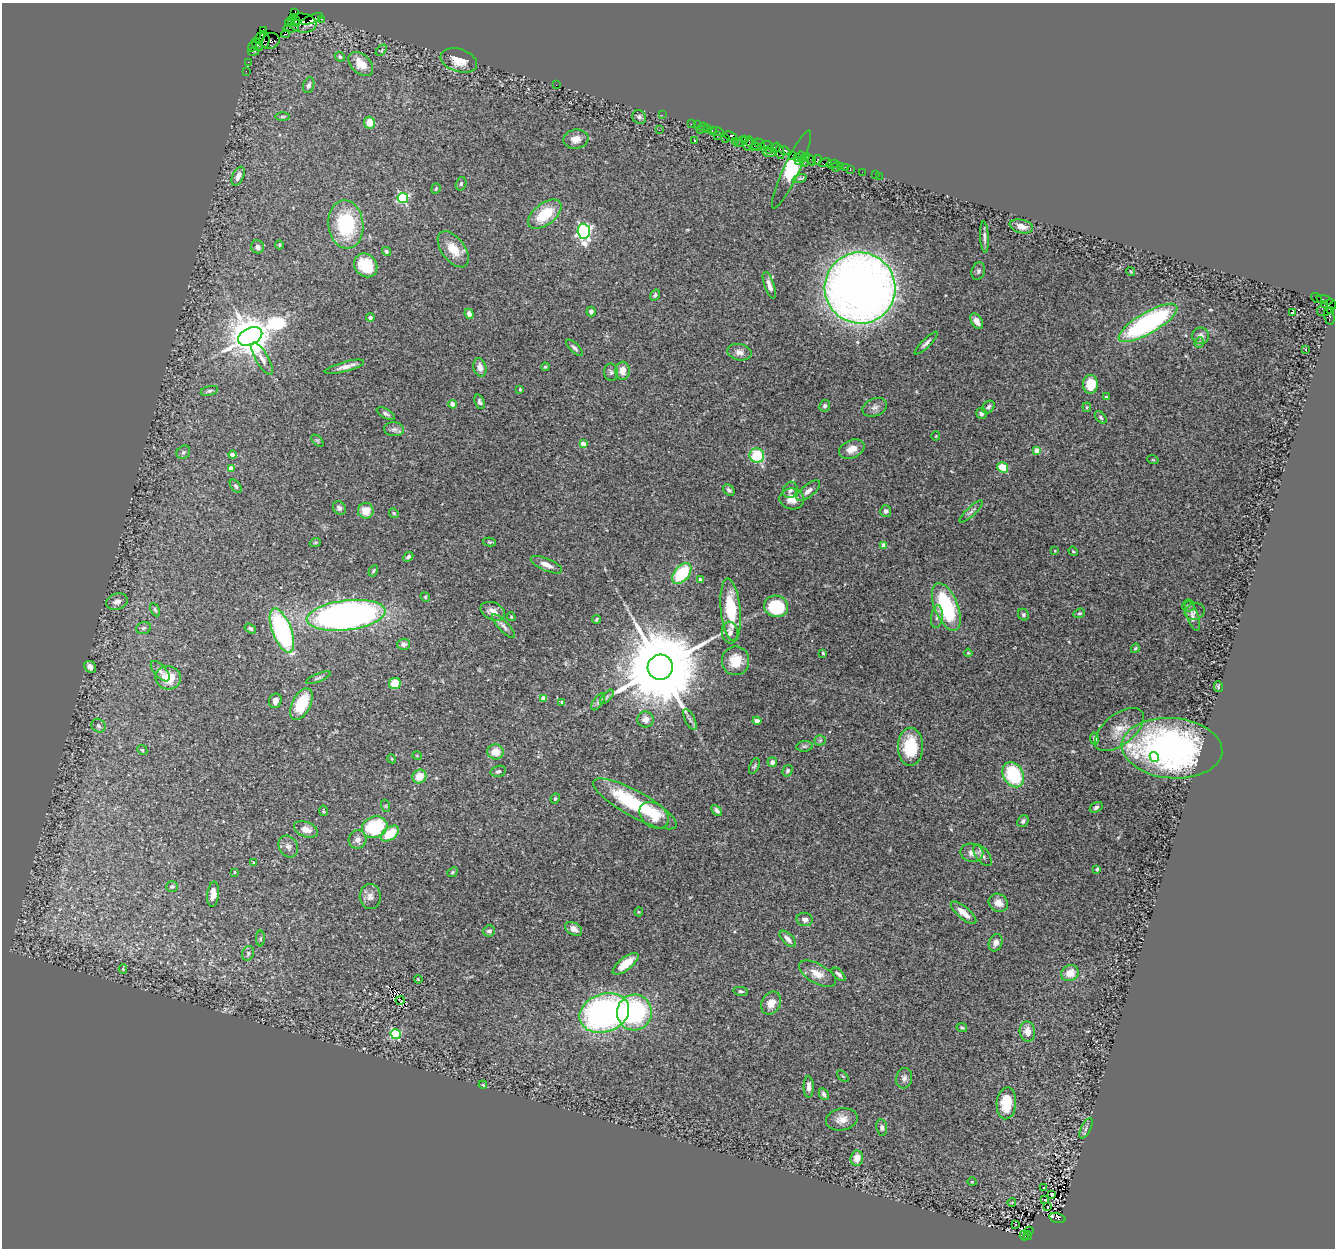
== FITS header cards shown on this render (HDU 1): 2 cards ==
NAXIS1  =                 1333
NAXIS2  =                 1246

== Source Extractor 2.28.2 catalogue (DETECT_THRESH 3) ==
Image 1333 x 1246 px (HDU 1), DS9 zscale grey, 1 PNG px = 1 image px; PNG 1337 x 1250 px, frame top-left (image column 1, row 1246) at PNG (2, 3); each listed source drawn as its Kron ellipse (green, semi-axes under 4 px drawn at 4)
Background 2.69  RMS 0.062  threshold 0.187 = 3 sigma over >= 5 px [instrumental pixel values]
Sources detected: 291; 1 with non-positive FLUX_AUTO (blend fragments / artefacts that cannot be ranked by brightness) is neither listed nor drawn; the other 290 listed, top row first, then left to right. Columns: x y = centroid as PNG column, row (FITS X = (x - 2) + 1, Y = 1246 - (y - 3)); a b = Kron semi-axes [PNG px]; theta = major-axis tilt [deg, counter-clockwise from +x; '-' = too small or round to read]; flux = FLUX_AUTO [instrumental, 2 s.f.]
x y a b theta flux
295 13 3 3 - 1100
293 18 3 3 - 860
312 19 11 3 21 370
322 19 3 2 - 110
296 21 4 3 - 2400
290 22 5 4 - 140
302 23 14 9 -4 1800
297 24 3 3 - 2100
291 28 7 4 5 3800
263 31 4 3 - 280
285 34 4 4 - 430
260 37 6 3 64 1800
264 40 8 5 -87 3400
270 41 9 7 25 1100
257 45 7 4 -55 670
253 46 5 3 - 260
381 50 7 4 44 6.1
254 51 5 3 - 230
340 57 5 4 - 6.9
459 60 19 11 -18 71
248 62 2 2 - 42
361 64 14 9 -42 74
246 71 2 2 - 50
309 85 8 5 70 15
556 85 2 2 - 32
662 115 2 2 - 84
282 117 7 3 1 5.3
639 117 7 6 - 13
369 122 6 5 - 47
691 124 2 2 - 120
697 125 2 2 - 57
703 127 4 3 - 330
707 128 3 3 - 420
659 130 2 2 - 8.2
701 130 3 2 - 400
712 130 3 2 - 230
717 131 6 2 -18 200
717 136 2 2 - 140
730 136 6 4 -23 420
725 138 4 3 - 260
576 139 12 9 9 37
694 140 3 2 - 3.7
744 140 4 2 - 220
735 141 4 2 - 300
740 142 7 2 36 320
748 143 7 4 73 980
759 143 6 3 -31 700
752 144 11 3 -30 540
767 145 6 2 -6 880
754 147 5 4 - 520
776 148 6 4 53 180
769 149 3 3 - 560
784 150 5 3 - 460
769 152 7 3 2 880
780 152 7 3 -78 710
792 155 2 2 - 160
801 156 4 2 - 440
806 156 3 3 - 360
797 157 3 2 - 250
811 160 6 3 -48 420
817 160 5 3 - 420
798 161 2 2 - 310
804 163 3 2 - 580
825 163 6 3 13 720
833 164 6 2 7 80
840 166 3 3 - 390
836 167 4 2 - 61
845 167 2 2 - 54
791 169 43 8 65 330
850 169 4 2 - 110
862 172 2 2 - 46
875 175 2 2 - 64
238 176 10 5 67 22
879 176 2 2 - 58
800 179 7 4 19 7.3
461 184 7 5 76 7.2
436 189 5 4 - 5.1
403 198 5 5 - 500
545 214 19 10 38 130
346 224 24 17 -83 270
1021 226 12 6 -13 34
584 231 7 6 - 1100
984 237 16 4 -86 14
279 245 4 3 - 4.6
258 247 7 6 - 21
453 249 21 11 -53 76
386 251 5 4 - 7.4
366 265 13 10 -48 120
978 271 9 6 73 10
1131 271 4 3 - 4.1
769 285 14 5 -71 23
860 288 35 35 - 4800
655 295 6 4 55 8.4
1317 298 6 3 -37 310
1325 300 8 3 -17 260
1324 304 3 3 - 1100
1327 308 11 6 38 3300
1330 311 4 3 - 460
591 312 5 4 - 12
1292 312 3 2 - 8.8
469 314 5 4 - 19
1329 316 9 5 -76 870
370 318 4 4 - 8.2
977 321 8 5 -60 24
1148 323 33 10 30 760
250 336 13 8 26 16000
1201 336 8 8 - 21
1199 342 5 4 - 6.2
926 343 15 4 44 15
574 348 10 4 -44 12
1306 350 3 3 - 5.8
739 352 12 8 -12 25
262 359 18 6 -60 28
344 367 20 5 15 28
545 367 4 4 - 5
480 368 9 6 -76 26
622 371 9 7 -89 39
611 372 9 7 -79 11
1090 384 9 7 88 82
520 389 3 3 - 4.2
209 391 9 4 14 9.1
1106 397 3 3 - 5.1
479 402 7 4 -68 9.1
453 404 4 4 - 42
825 406 6 5 - 11
875 407 13 9 22 21
988 407 7 5 45 12
1087 407 4 4 - 4.7
981 413 6 5 - 15
386 414 10 4 -30 12
1101 417 7 4 -47 8.3
394 429 10 7 -6 15
936 436 4 3 - 3.2
317 441 7 4 -45 6.1
583 444 4 4 - 42
852 449 13 9 23 42
1037 450 4 4 - 47
183 452 7 6 - 11
232 455 4 4 - 32
757 455 7 7 - 170
1153 460 5 3 - 3.5
1003 467 6 4 -34 87
231 469 4 4 - 47
236 486 8 4 -53 8.3
729 490 6 4 -47 10
790 490 8 7 - 14
808 491 14 6 39 23
792 499 12 10 -10 46
339 508 7 6 - 14
366 511 8 7 - 55
886 511 6 5 - 15
971 511 15 4 43 15
394 513 5 4 - 5.2
490 542 7 3 -10 5.2
315 543 6 3 20 4.6
884 545 4 4 - 35
1055 551 4 3 - 3.2
1073 551 5 4 - 4.7
408 557 6 4 43 9.3
546 565 17 6 -23 34
373 571 6 4 60 5.5
682 574 12 7 50 210
700 580 4 3 - 17
425 597 5 4 - 5.5
117 602 11 8 16 21
776 606 12 10 -15 200
1188 606 6 6 - 8.2
946 607 25 11 -68 380
155 610 7 4 -63 6.2
731 610 31 10 -85 190
493 611 13 8 -25 36
1195 612 10 8 17 15
1079 613 6 4 20 6.1
1023 614 6 5 - 7.7
346 615 39 15 7 2500
1192 616 15 6 -69 22
511 617 4 3 - 4.7
937 617 11 6 83 15
596 619 4 3 - 5.6
504 626 16 5 -47 16
143 628 8 5 17 9.2
250 628 6 4 -34 6.6
282 630 23 9 -69 640
730 632 11 8 -83 24
403 644 6 5 - 16
1135 648 5 3 - 6
823 653 4 4 - 4.5
968 653 4 3 - 4.1
735 661 14 13 - 79
90 667 6 5 - 22
660 667 13 12 - 74000
160 671 12 6 -48 21
168 678 13 11 -15 100
318 678 13 4 22 9.9
395 684 6 5 - 100
1218 687 5 4 - 5.6
607 697 9 3 46 9
544 698 4 4 - 46
275 701 7 6 - 21
562 702 3 3 - 14
598 702 10 4 55 11
301 704 17 9 63 180
645 719 8 8 - 24
690 720 11 5 -63 14
757 721 4 4 - 52
98 726 7 6 - 12
1119 729 29 15 39 80
1095 738 6 4 -82 11
820 740 5 5 - 6
805 746 8 5 6 8.5
910 747 19 12 89 160
1172 748 50 30 -5 1400
142 750 5 4 - 5.3
496 752 8 7 - 58
417 756 5 3 - 3.7
1154 757 5 4 - 24
392 759 4 3 - 3.8
772 762 5 4 - 17
754 766 8 4 66 7.2
498 771 8 5 16 10
787 771 6 4 59 7.8
1013 775 13 10 -63 280
419 776 7 6 - 62
555 799 5 3 - 5
635 804 47 13 -29 340
386 806 6 4 -71 5
1096 807 7 4 33 10
717 810 6 4 -46 14
323 811 5 2 - 4.2
654 815 16 11 -34 100
1023 821 6 5 - 9.9
375 827 13 10 20 240
306 829 13 7 -21 35
390 833 10 6 37 100
357 839 9 8 - 21
288 847 11 9 -61 22
972 853 11 9 -10 33
983 855 12 6 -52 17
254 862 4 2 - 3.6
1097 869 3 3 - 5.3
235 872 4 2 - 3
452 872 5 4 - 6.3
172 886 6 5 - 8.5
213 894 12 6 84 30
370 896 12 10 -89 26
998 903 10 8 -35 39
639 912 4 4 - 3.9
964 913 16 6 -40 44
805 919 8 6 -12 17
574 929 9 6 -30 23
489 931 6 5 - 12
260 939 8 4 89 6
788 939 10 5 -46 23
996 943 9 6 71 19
248 953 7 5 75 9
626 964 15 6 38 68
123 969 4 3 - 4.5
1070 973 9 8 - 50
817 974 20 9 -29 50
839 974 9 4 -42 15
418 979 4 3 - 2.9
741 991 7 4 -10 6.9
400 1000 4 2 - 8.6
771 1003 12 9 60 44
634 1012 18 17 - 500
604 1013 25 19 19 1200
962 1028 5 4 - 6.7
1027 1031 10 7 -81 39
396 1034 5 5 - 340
843 1076 7 3 -45 4.2
904 1078 10 8 76 17
483 1085 4 3 - 3.4
809 1087 11 5 -89 24
824 1094 6 4 -63 10
1006 1103 16 9 85 120
842 1119 16 11 12 42
882 1127 8 5 -82 11
1086 1128 11 4 64 11
857 1158 7 6 - 44
972 1182 4 3 - 3.1
1044 1187 3 3 - 54
1052 1194 4 2 - 5.1
1045 1200 3 2 - 4.4
1012 1202 4 2 - 2.9
1047 1207 3 2 - 11
1057 1218 8 4 -15 1900
1015 1224 3 2 - 13
1028 1231 5 2 - 430
1024 1236 5 4 - 480
1028 1236 4 3 - 230
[1 non-positive-flux detection neither listed nor drawn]